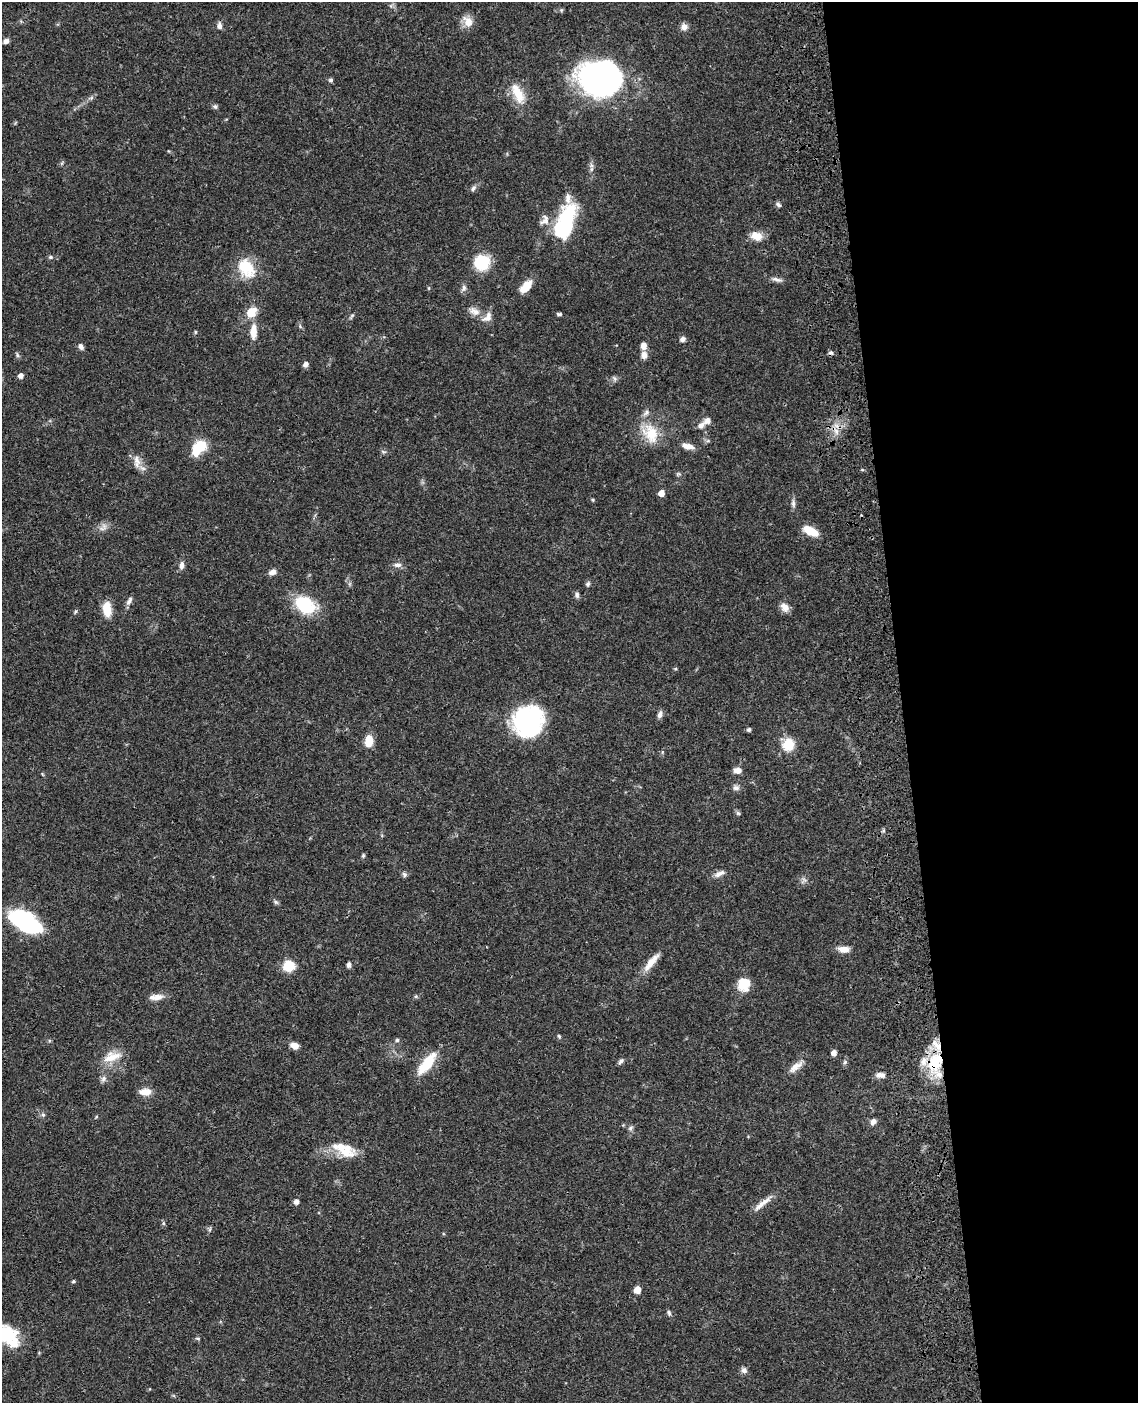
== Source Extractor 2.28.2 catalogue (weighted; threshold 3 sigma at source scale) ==
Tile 8 of 4 x 3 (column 4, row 2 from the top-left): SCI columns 3528-4663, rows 1657-3057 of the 4780 x 4613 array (HDU 1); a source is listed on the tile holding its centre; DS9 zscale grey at full resolution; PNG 1140 x 1405 px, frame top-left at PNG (2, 2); no overlay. Shown black and unused: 21% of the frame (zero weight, under 3 of 4 exposures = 6% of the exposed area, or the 3 px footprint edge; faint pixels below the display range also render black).
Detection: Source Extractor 2.28.2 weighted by HDU 2 'WHT'; one run over the whole footprint, this tile lists its part. Background 0.0453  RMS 0.0029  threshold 0.0129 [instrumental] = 3 sigma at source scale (4.5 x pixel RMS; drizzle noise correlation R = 1.50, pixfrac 1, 0.05/0.05 arcsec/px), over >= 5 px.
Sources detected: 119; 1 cosmic-ray / hot-pixel residue — not listed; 9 inside a brighter listed object's ellipse — not listed separately; the other 109 listed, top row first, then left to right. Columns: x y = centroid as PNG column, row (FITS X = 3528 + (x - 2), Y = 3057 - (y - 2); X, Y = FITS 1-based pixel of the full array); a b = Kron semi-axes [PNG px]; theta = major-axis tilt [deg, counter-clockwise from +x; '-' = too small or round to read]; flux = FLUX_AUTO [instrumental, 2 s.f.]
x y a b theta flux
468 22 16 11 -57 2.8
219 26 9 6 -82 1.1
684 27 9 9 - 1.3
6 41 8 6 23 1
600 78 34 27 -4 120
331 80 5 5 - 0.66
518 93 28 12 -64 6.1
91 98 6 5 - 0.58
215 107 7 6 - 0.59
62 163 6 4 71 0.39
591 165 7 4 -71 0.68
473 188 9 6 54 0.79
778 204 8 5 -44 0.68
545 220 16 12 61 2.6
566 222 37 16 70 26
756 236 15 10 -16 3.2
50 257 6 5 - 0.51
482 262 13 12 - 13
246 268 25 18 -54 8.5
776 279 15 5 -15 1.2
525 287 15 7 48 4.7
429 288 5 3 - 0.27
464 288 9 6 81 0.94
474 311 16 10 -22 2.1
251 312 13 11 49 4.1
559 314 7 4 -7 0.52
352 316 7 4 44 0.47
300 326 6 4 -58 0.44
195 332 6 3 72 0.31
253 332 19 8 89 3.5
683 339 6 5 - 0.97
81 346 8 6 -64 0.97
643 346 7 6 - 2
17 355 7 4 -72 0.48
644 355 9 8 - 1.6
305 364 7 5 44 0.96
21 376 5 5 - 1.5
614 378 7 4 -71 0.54
707 421 9 8 - 1.5
836 431 14 6 -57 2
650 434 28 20 -61 8.2
688 446 14 6 -14 2.4
199 447 11 7 48 15
383 452 8 3 -19 0.46
137 462 20 9 -84 2.5
661 493 5 5 - 2.6
593 500 4 4 - 0.31
793 503 12 5 -83 0.97
103 527 13 8 47 1.6
811 531 18 9 -26 4.8
182 565 10 6 82 1.2
397 565 12 6 4 1.1
272 572 8 6 17 1.6
588 584 7 6 - 0.61
577 595 9 5 -89 0.71
129 601 12 6 59 1.1
304 604 24 17 -33 14
785 607 13 9 -48 1.9
107 610 16 9 -85 5.1
75 611 6 4 70 0.4
675 669 5 3 - 0.33
660 714 11 6 74 1
528 722 29 26 55 38
749 730 4 4 - 0.66
369 741 12 7 84 4.9
788 744 6 6 - 22
737 770 8 6 -3 1.9
736 788 9 7 -1 0.98
738 813 6 5 - 0.51
363 855 6 4 71 0.42
404 874 8 6 -56 0.66
719 874 16 6 25 1.6
276 902 7 5 -22 0.56
25 922 33 16 -30 29
843 949 13 7 -3 2.5
651 962 30 8 51 3.7
349 964 6 4 78 0.93
289 966 8 8 - 9.1
744 984 15 14 - 5.3
416 996 5 5 - 0.43
156 997 19 7 5 2.2
559 1036 5 4 - 0.36
397 1040 5 5 - 0.49
294 1046 9 6 -19 2.1
834 1053 5 5 - 1.7
112 1057 27 13 16 4.9
621 1061 8 5 51 0.74
845 1062 6 5 - 0.54
935 1062 30 20 68 13
427 1064 32 11 52 7.9
796 1067 22 8 39 2.6
880 1075 13 7 -6 1.5
103 1079 9 6 64 0.95
145 1092 14 8 2 2.8
43 1115 6 5 - 0.59
96 1117 4 3 - 0.27
873 1122 8 7 - 1.2
630 1128 8 5 37 0.6
346 1152 30 14 -2 6.1
296 1202 5 5 - 1.3
762 1203 31 6 39 2.7
163 1223 6 5 - 0.46
210 1229 7 4 71 0.45
73 1281 5 4 - 0.32
637 1290 5 5 - 3.9
669 1313 8 5 -68 0.63
7 1334 28 21 -15 12
198 1338 6 4 -2 0.43
744 1370 8 7 - 1
Overlapping masked pixels (flux is a lower limit): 1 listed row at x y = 935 1062
Isophote crosses this tile's border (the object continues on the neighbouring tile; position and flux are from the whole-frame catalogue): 1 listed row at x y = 7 1334